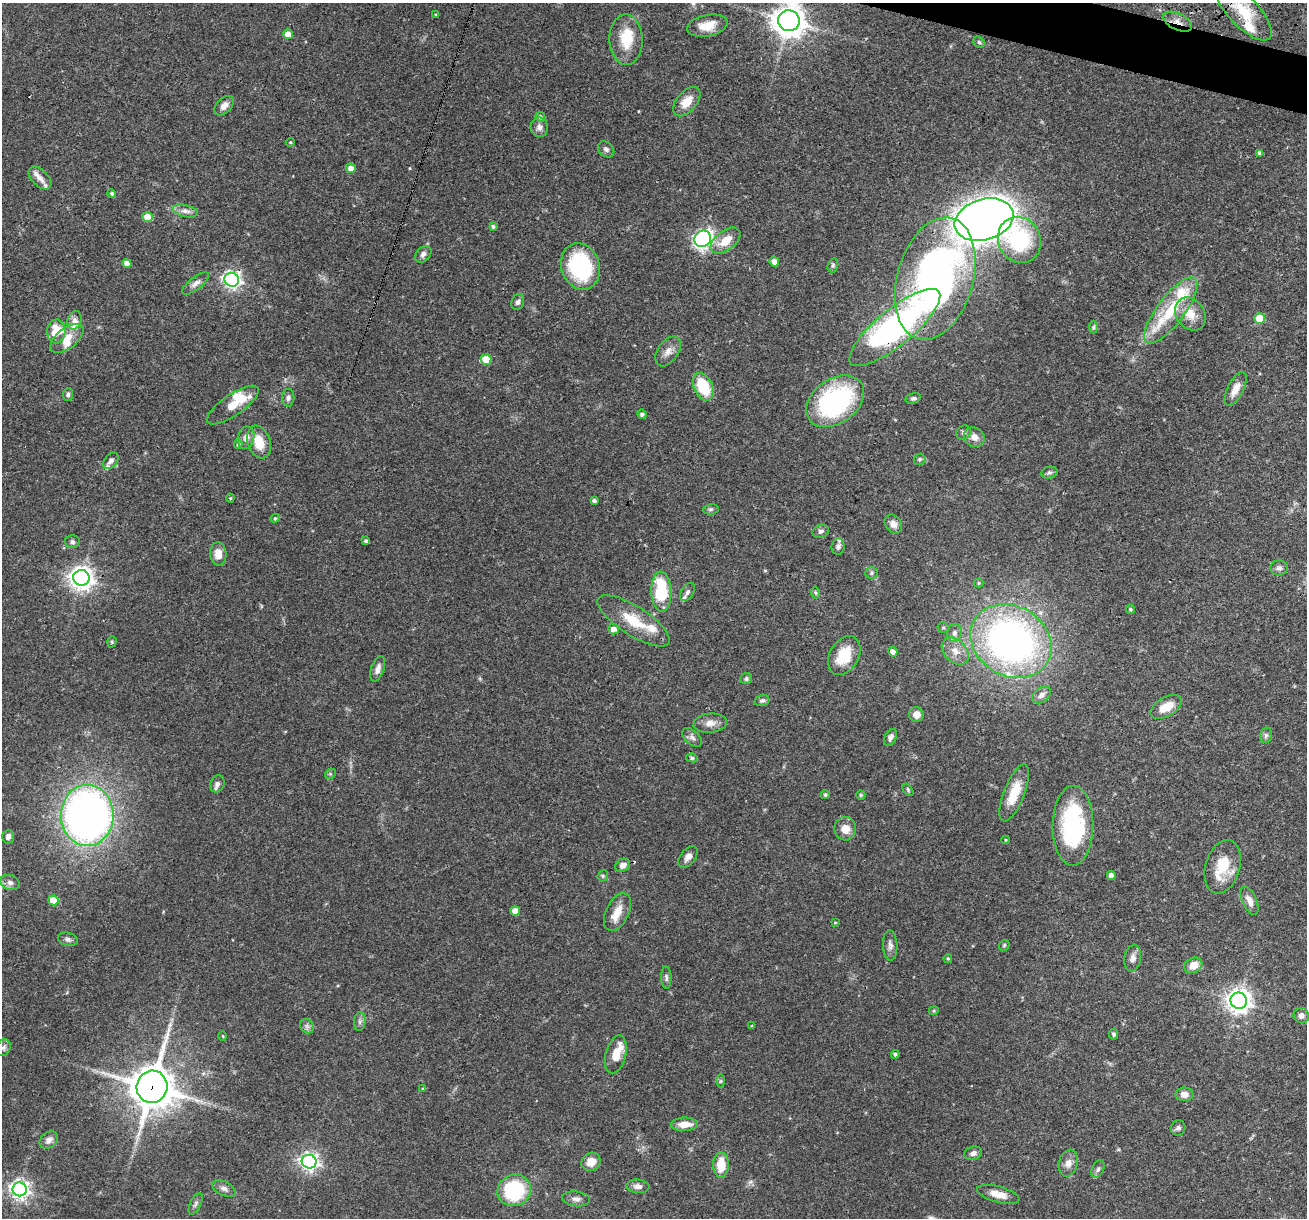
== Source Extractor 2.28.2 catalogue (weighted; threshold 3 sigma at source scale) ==
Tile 10 of 4 x 4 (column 2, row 3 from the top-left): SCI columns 1307-2611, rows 1468-2683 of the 5240 x 5301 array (HDU 1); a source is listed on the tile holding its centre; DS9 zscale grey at full resolution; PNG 1309 x 1220 px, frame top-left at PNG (2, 3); each listed source drawn as its Kron ellipse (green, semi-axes under 4 px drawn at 4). Shown black and unused: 1% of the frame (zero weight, under 3 of 4 exposures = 3% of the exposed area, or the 3 px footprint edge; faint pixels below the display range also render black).
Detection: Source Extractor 2.28.2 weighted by HDU 2 'WHT'; one run over the whole footprint, this tile lists its part. Background 0.0564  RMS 0.0032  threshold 0.0146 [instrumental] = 3 sigma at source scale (4.5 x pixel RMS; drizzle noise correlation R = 1.50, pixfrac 1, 0.05/0.05 arcsec/px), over >= 5 px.
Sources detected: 174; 1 cosmic-ray / hot-pixel residue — neither listed nor drawn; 15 inside a brighter listed object's ellipse — not listed separately; the other 158 listed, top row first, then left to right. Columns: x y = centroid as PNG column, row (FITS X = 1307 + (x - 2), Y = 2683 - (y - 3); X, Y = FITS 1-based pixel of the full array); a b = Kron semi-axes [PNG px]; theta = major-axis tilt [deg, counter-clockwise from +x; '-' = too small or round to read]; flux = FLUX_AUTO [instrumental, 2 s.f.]
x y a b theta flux
1244 12 37 15 -46 13
436 15 4 3 - 0.39
789 21 11 10 - 500
1177 22 15 8 -26 2.6
707 26 20 10 12 5.1
288 34 5 5 - 3.4
626 40 25 16 -89 9.9
979 42 6 5 - 0.5
687 102 17 10 49 4.6
224 106 11 7 45 1.9
540 117 5 5 - 0.89
539 127 10 8 -82 1.6
290 142 5 4 - 0.34
606 149 9 7 -43 1.1
1260 153 4 4 - 1.1
351 168 5 4 - 2.6
40 178 14 8 -45 2
112 194 4 4 - 0.44
185 211 13 6 -12 1.7
147 217 5 5 - 6.4
984 220 30 20 17 390
493 226 4 4 - 0.59
703 239 8 8 - 85
1019 240 23 21 -63 27
726 241 17 9 38 5.3
423 254 9 7 47 1.3
774 261 5 5 - 2
127 263 4 4 - 2.2
833 265 7 5 75 0.6
580 266 24 19 -70 31
935 279 63 38 74 150
232 280 7 7 - 120
196 283 16 6 37 1.7
518 302 8 6 70 0.94
1171 310 40 13 53 14
1190 314 18 14 -56 5.3
1260 319 5 5 - 8.6
74 320 9 7 72 1.5
895 327 57 18 39 94
1094 327 6 4 89 0.52
56 331 12 9 88 7.2
67 338 19 10 39 4.4
668 351 16 10 56 2.6
486 360 5 5 - 7.9
703 387 15 9 -64 13
1235 389 18 8 63 3.4
68 394 6 5 - 0.7
288 398 9 6 88 0.94
913 398 8 5 14 0.77
835 401 32 22 36 46
233 405 30 10 34 7.2
642 414 5 4 - 0.84
963 433 7 6 - 0.75
246 437 11 8 75 2.1
974 437 11 9 -34 2.3
259 442 17 11 -71 6.5
238 444 4 4 - 0.59
920 459 6 5 - 0.64
111 461 9 6 50 1.2
1049 473 8 6 12 0.78
230 498 4 4 - 0.31
594 501 4 3 - 0.76
711 509 8 5 7 0.62
275 518 4 4 - 0.32
893 524 10 8 -54 2
821 531 8 6 25 0.94
366 541 4 3 - 0.83
72 542 7 6 - 0.86
838 546 8 6 84 1.1
218 554 12 8 -86 3.2
1279 568 8 7 - 1.1
872 573 6 5 - 0.65
81 578 8 7 - 260
979 583 5 4 - 0.41
661 592 20 10 -87 19
688 592 10 6 60 0.96
816 593 5 3 - 0.45
1130 609 4 4 - 0.52
634 621 42 14 -33 10
943 628 6 5 - 0.52
613 629 5 5 - 2.1
954 633 9 7 78 1.5
1011 641 42 35 -30 140
112 642 6 4 72 0.46
955 651 15 11 -45 3.7
893 652 5 4 - 2.3
844 656 21 14 60 9.6
378 669 13 6 71 1.7
746 679 6 5 - 0.68
1041 695 10 7 35 1.8
762 700 7 5 18 0.79
1166 707 17 9 30 5.4
916 715 7 7 - 2.4
710 723 17 9 5 2.6
1266 735 8 6 74 0.83
890 737 9 5 62 1.2
692 738 11 7 -39 1.3
692 758 6 4 -10 0.62
330 774 6 4 44 0.47
217 784 9 7 64 1.5
908 790 7 4 -55 0.48
1014 793 30 10 69 7.9
825 795 4 4 - 0.65
861 795 5 4 - 0.36
87 815 30 26 -89 210
1073 826 40 20 90 35
845 829 11 11 - 3.7
8 837 7 6 - 1.2
1006 840 4 4 - 0.29
688 857 12 7 51 1.8
623 865 7 6 - 1.8
1223 867 27 17 73 10
1111 875 4 4 - 1.5
603 876 6 5 - 0.48
10 882 10 7 -22 1.4
53 900 5 5 - 6.4
1250 901 15 7 -66 2.4
515 911 5 4 - 3.4
617 912 20 11 64 4.4
835 922 4 3 - 0.28
68 939 10 6 -14 1
890 945 15 7 -87 1.5
1004 945 6 4 47 0.43
948 958 4 4 - 0.4
1133 958 13 8 80 1.8
1193 965 9 7 28 3.7
666 977 11 5 -88 0.87
1239 1001 8 8 - 270
934 1011 5 4 - 0.38
1301 1016 8 7 - 1.6
360 1021 9 6 84 1
307 1026 8 6 -46 0.98
752 1026 4 3 - 0.29
1114 1034 5 4 - 0.61
223 1036 5 3 - 0.25
3 1048 8 7 - 0.92
616 1054 19 10 75 4.5
895 1054 4 4 - 0.58
720 1081 6 4 89 0.47
152 1087 16 15 - 970
423 1089 4 4 - 0.41
1184 1094 9 7 2 2.4
685 1124 13 7 1 4
1178 1128 7 7 - 0.93
49 1140 10 7 41 1.6
973 1153 9 6 15 1.3
309 1162 7 7 - 140
591 1162 10 8 38 3.8
1068 1163 13 9 76 2.3
721 1165 13 7 89 7.1
1098 1169 9 6 66 0.95
638 1186 11 7 -4 1.6
224 1188 12 7 -26 1.5
20 1189 7 7 - 150
514 1190 17 15 25 27
998 1194 22 8 -15 3.3
576 1199 14 7 -6 1.7
195 1204 12 5 63 0.92
Overlapping masked pixels (flux is a lower limit): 5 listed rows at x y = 1244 12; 1177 22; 232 280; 895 327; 152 1087
Isophote crosses this tile's border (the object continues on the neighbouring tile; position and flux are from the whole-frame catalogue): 2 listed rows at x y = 1244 12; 789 21